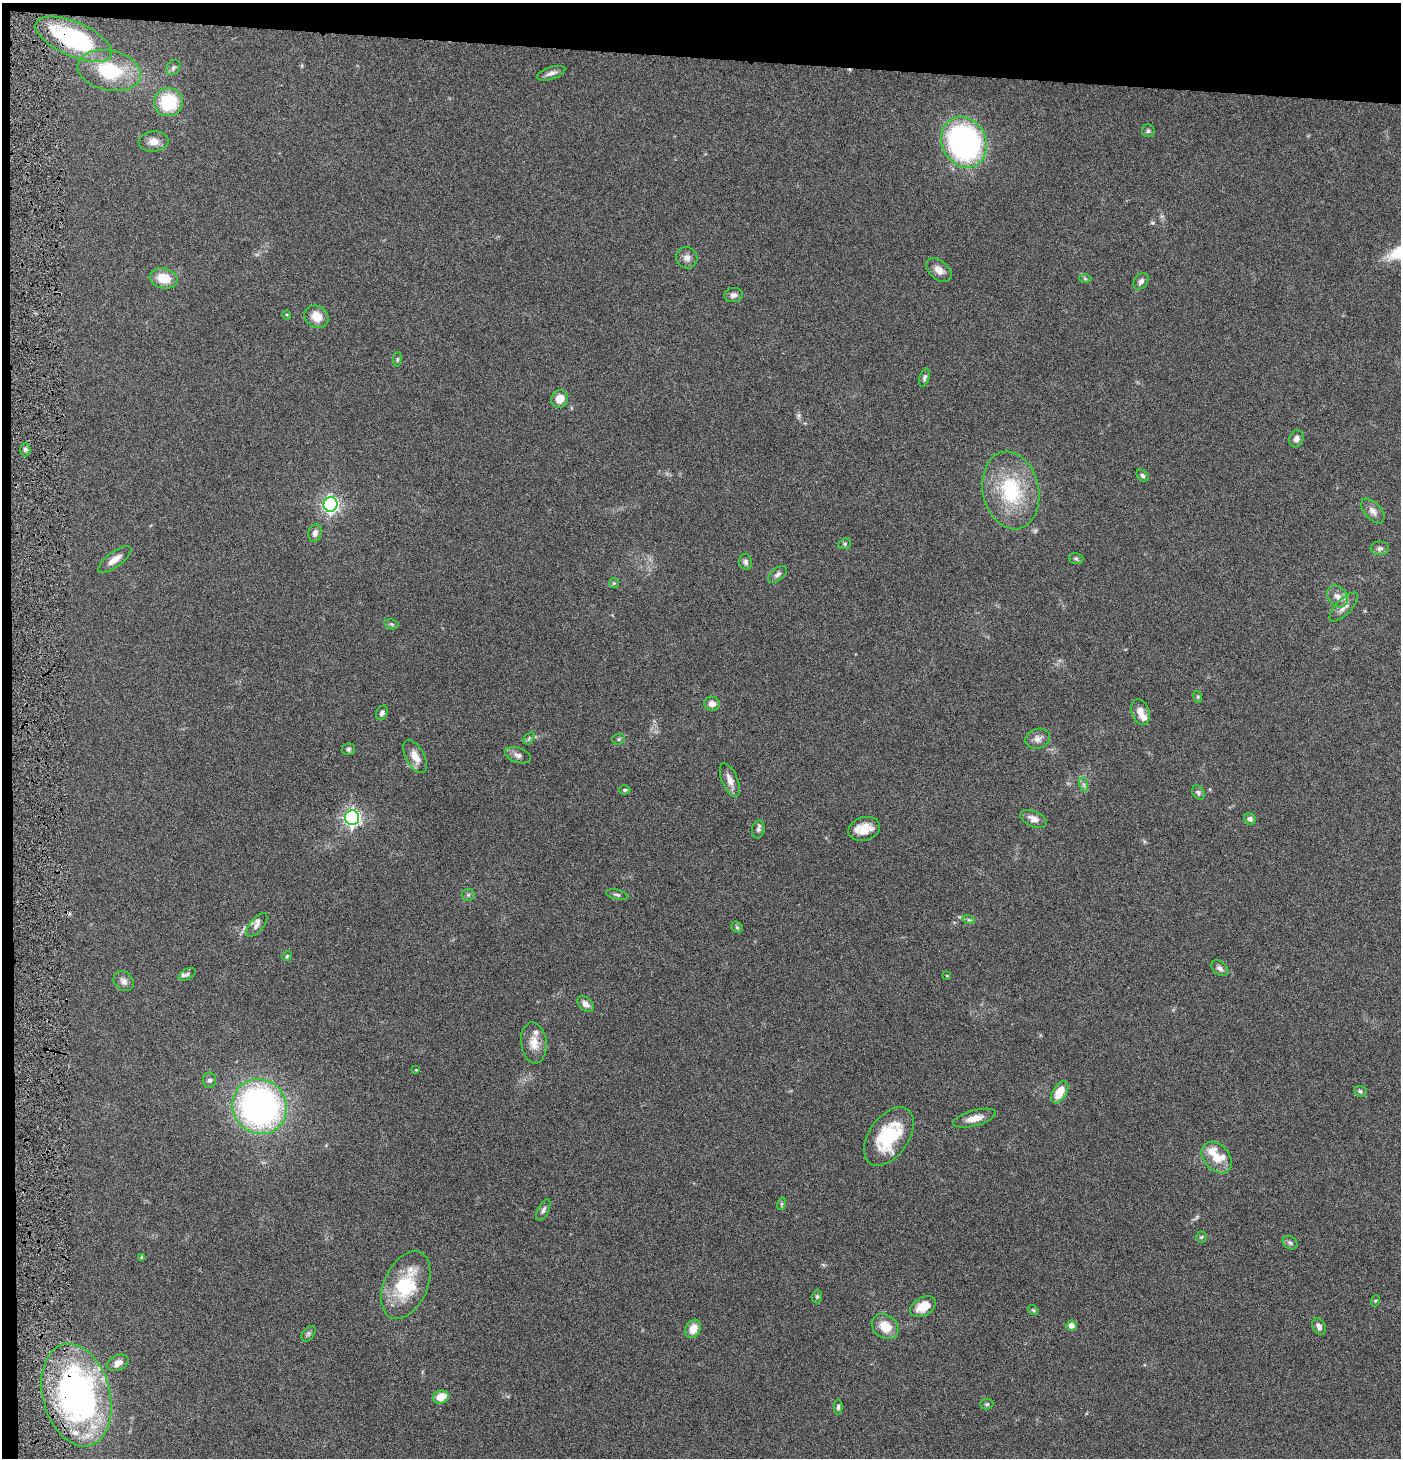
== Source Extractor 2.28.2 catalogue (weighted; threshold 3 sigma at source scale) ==
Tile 1 of 3 x 3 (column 1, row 1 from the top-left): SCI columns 147-1545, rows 2913-4368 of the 4444 x 4370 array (HDU 1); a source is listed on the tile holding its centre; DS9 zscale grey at full resolution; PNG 1403 x 1460 px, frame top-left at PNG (2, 3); each listed source drawn as its Kron ellipse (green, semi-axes under 4 px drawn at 4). Shown black and unused: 5% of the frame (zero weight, under 4 of 8 exposures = <1% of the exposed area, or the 3 px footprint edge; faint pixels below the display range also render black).
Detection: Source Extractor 2.28.2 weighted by HDU 2 'WHT'; one run over the whole footprint, this tile lists its part. Background 0.0695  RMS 0.0042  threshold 0.0173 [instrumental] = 3 sigma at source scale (4.09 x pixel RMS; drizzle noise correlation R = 1.36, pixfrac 0.8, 0.05/0.05 arcsec/px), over >= 5 px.
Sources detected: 102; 1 too faint to see at this stretch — neither listed nor drawn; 6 inside a brighter listed object's ellipse — not listed separately; the other 95 listed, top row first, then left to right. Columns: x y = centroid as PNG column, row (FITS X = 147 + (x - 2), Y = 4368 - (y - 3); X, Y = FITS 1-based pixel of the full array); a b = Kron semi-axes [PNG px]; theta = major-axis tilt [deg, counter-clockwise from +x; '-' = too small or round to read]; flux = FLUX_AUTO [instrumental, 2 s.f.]
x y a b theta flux
74 39 41 17 -24 43
173 67 9 6 50 0.98
109 70 32 20 -11 22
551 73 15 6 18 1.9
168 102 14 14 - 19
1148 131 6 6 - 0.76
153 141 15 10 4 3.4
964 142 26 22 -63 94
687 258 11 10 - 2.2
939 270 14 9 -40 3.2
164 278 14 10 -13 7.2
1085 279 6 4 -3 0.53
1141 281 9 6 53 1.5
734 295 9 7 8 1.8
287 315 5 3 - 0.37
317 317 12 10 -33 5.5
397 359 7 3 82 0.49
925 378 9 4 73 0.88
560 399 9 8 - 4.8
1296 439 9 7 71 1.6
25 449 7 5 90 0.97
1143 476 7 5 -44 0.75
1011 490 39 28 -78 29
331 504 7 7 - 120
1373 511 15 8 -48 2.3
315 533 9 6 75 1.8
845 544 6 5 - 0.64
1380 548 9 7 -2 1.2
115 559 20 7 36 3.5
1076 559 7 5 -17 0.84
746 562 8 6 -79 1.2
778 574 11 6 40 1.3
614 583 5 5 - 0.48
1337 596 12 9 -51 2.8
1344 607 19 7 46 2.8
391 624 7 5 -12 0.63
1198 697 6 3 -72 0.44
712 704 8 7 - 2.2
1140 712 13 9 -71 3.4
382 713 8 5 65 1.3
529 738 7 4 56 0.76
619 739 6 5 - 0.67
1038 739 13 10 17 2.4
348 749 6 6 - 0.84
518 755 13 7 -19 1.8
415 756 18 9 -62 4.5
730 780 18 8 -67 3.1
1084 785 7 4 -72 0.86
625 790 5 4 - 0.59
1198 793 7 5 -64 0.89
352 817 7 7 - 140
1034 819 14 7 -23 2.5
1250 819 6 5 - 1.4
758 829 9 6 78 1.2
864 829 16 11 17 6.1
468 895 6 6 - 0.85
617 895 11 4 -12 0.92
969 920 6 4 -18 0.64
257 925 14 6 51 2.1
737 927 6 5 - 0.65
287 956 5 4 - 0.51
1220 968 9 6 -37 1.2
187 974 9 5 30 0.82
947 976 4 2 - 0.3
124 981 11 9 -45 2
586 1004 9 6 -43 2.2
534 1043 20 12 -83 5.2
416 1070 3 3 - 0.3
209 1080 7 6 - 1.1
1360 1091 6 5 - 0.75
1060 1092 12 7 59 6.3
260 1106 28 26 -51 130
974 1118 22 7 15 4.1
889 1136 33 20 55 23
1217 1158 18 12 -49 6.5
781 1204 6 4 71 0.57
543 1210 12 5 64 1.2
1201 1237 5 5 - 0.55
1290 1243 8 6 -38 0.94
142 1257 3 3 - 0.65
406 1285 36 21 65 24
817 1296 7 5 89 0.77
1375 1301 6 3 71 0.42
923 1307 14 9 31 6.9
1033 1310 5 3 - 0.49
1071 1326 5 5 - 2.4
885 1327 14 11 -37 6.6
1319 1327 9 6 -61 1.5
693 1329 9 7 60 4.7
308 1334 9 5 49 0.83
118 1363 11 7 26 2.4
76 1395 52 33 -75 130
441 1397 8 6 18 6.3
987 1404 6 5 - 0.64
838 1407 7 4 88 0.8
Overlapping masked pixels (flux is a lower limit): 2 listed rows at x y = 74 39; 76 1395